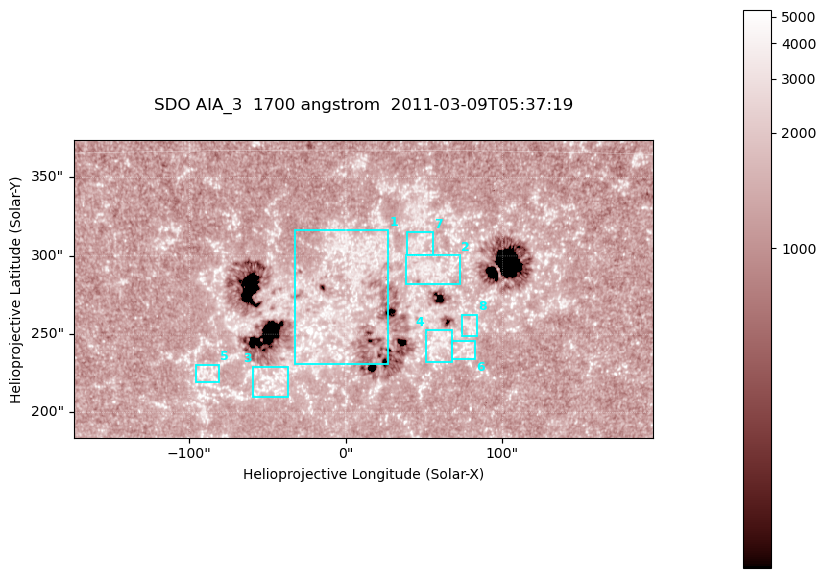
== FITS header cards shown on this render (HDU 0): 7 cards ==
TELESCOP= 'SDO     '           /
INSTRUME= 'AIA_3   '           /
WAVELNTH=                 1700 /
WAVEUNIT= 'angstrom'           /
DATE-OBS= '2011-03-09T05:37:19.712' /
CTYPE1  = 'HPLN-TAN'           /
CTYPE2  = 'HPLT-TAN'           /

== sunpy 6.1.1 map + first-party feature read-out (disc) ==
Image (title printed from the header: SDO AIA_3  1700 angstrom  2011-03-09T05:37:19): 603 x 310 px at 0.613 arcsec/px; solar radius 966 arcsec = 1577 px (partial field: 2.4% of the solar disc is inside the frame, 100% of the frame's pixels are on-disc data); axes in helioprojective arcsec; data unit not stated in the header (colour bar unlabelled)
Pointing: header CRPIX1/2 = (2053.97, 2042.58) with CRVAL1/2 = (0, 0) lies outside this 603 x 310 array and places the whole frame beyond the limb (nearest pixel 1.43 R_sun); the SolarSoft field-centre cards XCEN/YCEN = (11.04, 278.9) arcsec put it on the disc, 1799 arcsec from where CRPIX/CRVAL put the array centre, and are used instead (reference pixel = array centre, CRVAL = XCEN/YCEN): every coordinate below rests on XCEN/YCEN
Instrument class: DISC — disc imager (sunpy class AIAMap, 1700 A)
Bright regions (active regions / flare kernels): reference = the on-disc median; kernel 5 px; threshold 5 sigma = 1569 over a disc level ~1291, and >= 1.15x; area >= 186 px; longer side >= 4 px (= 2.5 arcsec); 8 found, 8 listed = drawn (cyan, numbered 1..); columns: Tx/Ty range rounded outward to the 2 arcsec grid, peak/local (2 s.f.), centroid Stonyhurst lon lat
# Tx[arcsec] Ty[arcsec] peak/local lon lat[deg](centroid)
1 -34..28 230..316 3.4 +0 +9
2 38..74 282..302 3.3 +3 +10
3 -60..-36 208..230 3.4 -3 +6
4 50..68 232..254 3.3 +3 +7
5 -96..-80 218..232 3.1 -5 +6
6 68..84 234..246 3.2 +5 +7
7 38..56 300..316 2.9 +3 +11
8 74..84 248..264 2.9 +5 +8